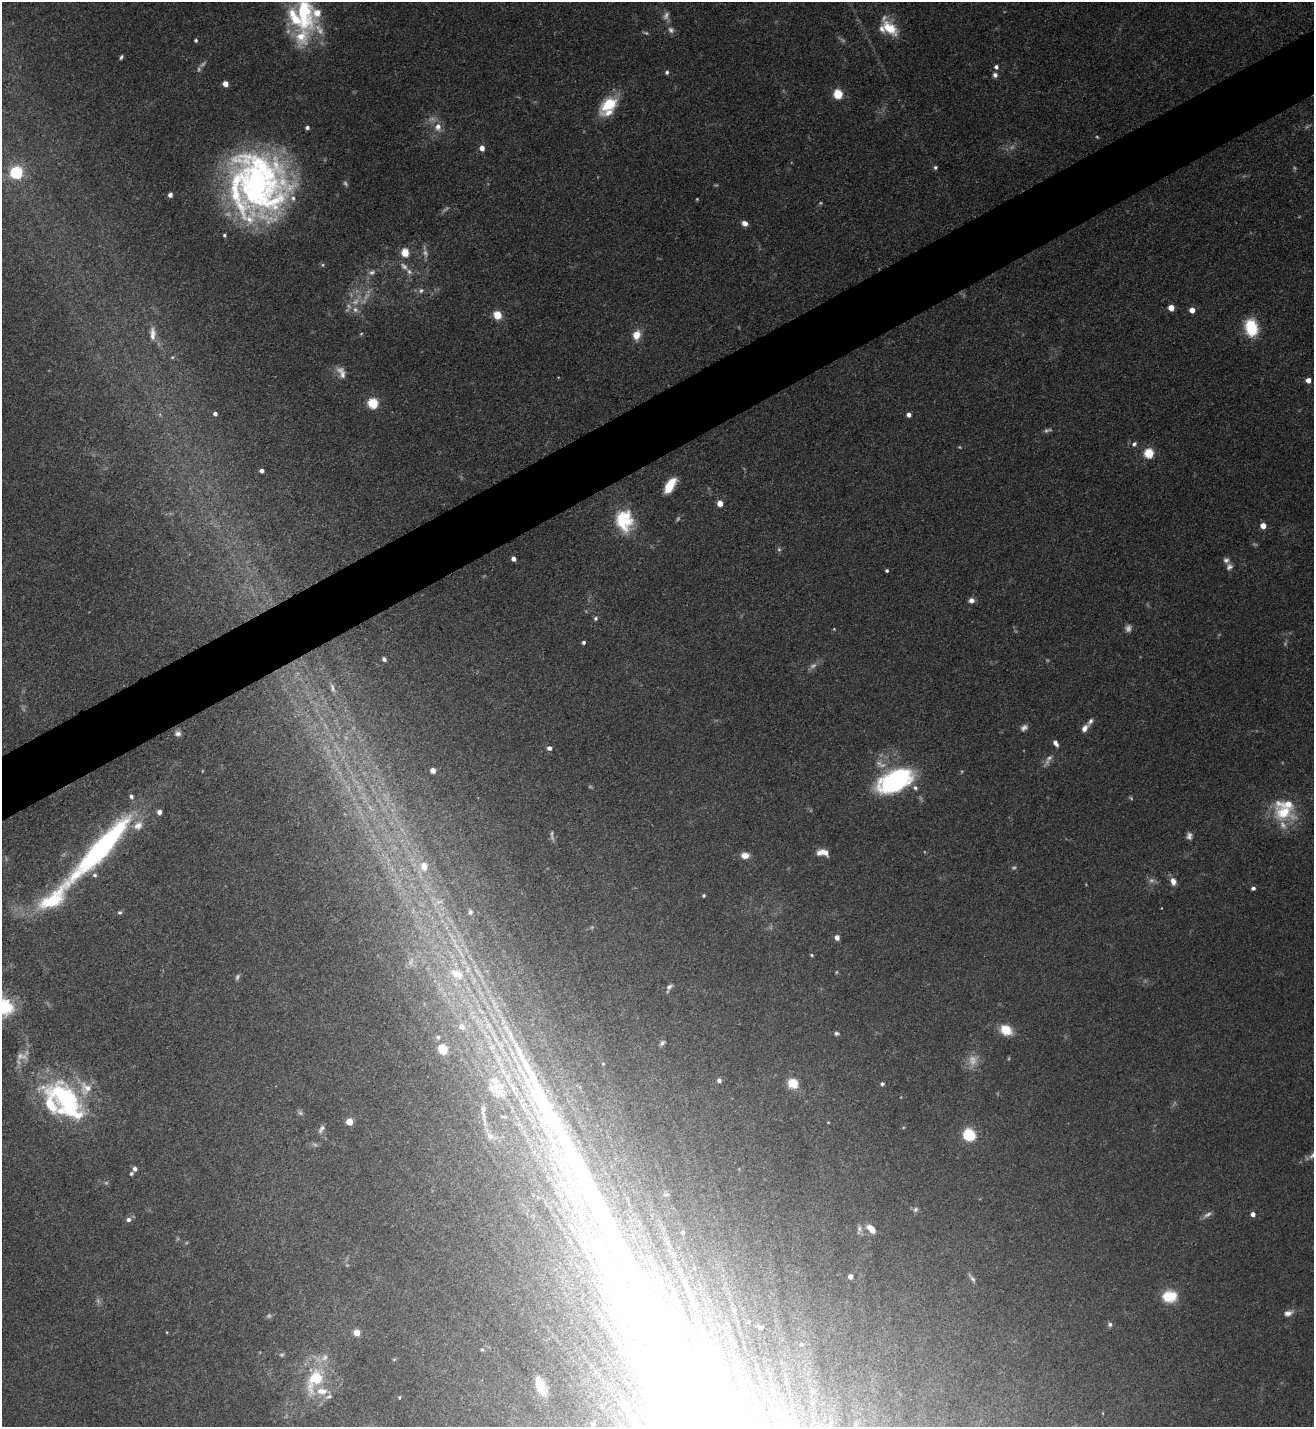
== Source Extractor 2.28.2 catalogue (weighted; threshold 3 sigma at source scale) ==
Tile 10 of 4 x 4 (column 2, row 3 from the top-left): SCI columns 1466-2777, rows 1426-2850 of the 5691 x 5703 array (HDU 1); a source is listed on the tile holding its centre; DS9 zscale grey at full resolution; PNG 1316 x 1429 px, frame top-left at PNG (2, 2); no overlay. Shown black and unused: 4% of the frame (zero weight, under 3 of 5 exposures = <1% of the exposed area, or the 3 px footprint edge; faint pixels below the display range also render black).
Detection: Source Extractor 2.28.2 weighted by HDU 2 'WHT'; one run over the whole footprint, this tile lists its part. Background 0.0769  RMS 0.004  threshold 0.0181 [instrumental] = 3 sigma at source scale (4.5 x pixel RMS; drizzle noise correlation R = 1.50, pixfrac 1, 0.05/0.05 arcsec/px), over >= 5 px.
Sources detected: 189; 43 too faint to see at this stretch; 2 inside a brighter object's white glare — not listed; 21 inside a brighter listed object's ellipse — not listed separately; the other 123 listed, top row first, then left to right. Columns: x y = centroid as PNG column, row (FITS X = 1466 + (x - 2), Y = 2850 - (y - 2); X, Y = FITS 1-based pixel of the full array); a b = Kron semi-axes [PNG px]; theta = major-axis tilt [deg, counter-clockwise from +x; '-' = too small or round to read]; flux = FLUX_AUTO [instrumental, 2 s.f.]
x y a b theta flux
304 13 52 21 -80 34
889 28 23 12 -39 11
196 40 4 4 - 0.72
121 57 5 3 - 0.76
996 67 5 5 - 1.4
667 72 6 5 - 0.88
995 75 6 6 - 1.4
225 84 4 4 - 4.6
838 94 5 5 - 26
609 104 24 13 37 15
307 127 4 4 - 1.3
438 127 11 9 84 3.6
482 148 5 4 - 3.6
935 167 5 5 - 0.85
16 172 6 6 - 70
258 185 61 54 -75 170
170 195 4 4 - 1.9
697 199 3 3 - 0.37
745 223 6 6 - 2.5
224 235 4 4 - 0.71
405 252 5 5 - 13
404 266 13 7 -42 2.2
372 272 10 6 30 1.6
421 290 8 7 - 1.3
1171 308 5 4 - 5.8
355 310 9 8 - 2.2
1192 310 4 4 - 4.1
497 315 9 8 - 5.4
1251 327 20 14 -80 15
153 334 19 7 90 3.4
361 334 5 4 - 0.43
636 335 11 9 77 5.2
172 357 5 4 - 0.49
1308 380 4 4 - 3.1
373 403 5 5 - 34
215 414 4 4 - 1.3
909 414 4 4 - 2.2
1134 444 7 5 46 1.1
1149 453 5 5 - 27
262 471 4 4 - 1.8
670 486 16 7 58 10
720 503 4 4 - 7.1
624 520 28 21 -82 19
1263 526 4 4 - 4.9
779 549 6 5 - 0.79
513 559 4 4 - 2.6
1229 567 9 7 50 1.6
887 570 3 3 - 0.84
971 600 6 6 - 2.1
596 618 6 5 - 0.86
834 629 4 3 - 0.32
583 642 4 3 - 0.94
384 659 5 4 - 1
332 688 15 6 -75 2.3
1084 728 10 6 53 2.5
178 733 8 6 -11 1.5
1056 743 8 5 -59 1.8
549 748 5 4 - 1.7
433 770 4 4 - 4.2
895 781 35 19 26 66
159 812 5 5 - 1.6
1283 812 34 24 -23 19
1189 836 8 6 88 1.7
100 849 101 18 47 91
823 852 13 7 -7 4.4
745 855 8 7 - 3.9
424 866 14 11 -89 5.3
1173 881 9 7 -68 2.9
1253 888 5 4 - 0.94
704 895 4 4 - 0.6
439 902 12 6 5 1.8
120 912 6 5 - 0.75
470 912 7 6 - 1.1
837 937 4 4 - 3
460 953 29 5 -61 5.9
812 955 4 3 - 0.53
457 974 23 14 -26 14
237 977 8 4 74 0.88
669 987 9 6 40 1.4
4 1007 21 17 10 25
462 1027 8 8 - 3.3
1006 1030 14 11 -33 8
836 1033 6 5 - 0.92
438 1037 6 6 - 1.1
662 1043 8 5 46 1
443 1049 5 5 - 26
515 1059 12 5 -64 2.3
603 1063 4 3 - 0.41
719 1080 5 5 - 1.3
793 1083 8 7 - 11
882 1084 6 4 12 0.74
496 1087 33 22 0 21
65 1097 70 24 -50 55
524 1106 18 8 -74 5.2
300 1113 7 5 -44 0.88
483 1114 41 6 -83 5.2
504 1116 11 4 -4 1
349 1121 5 5 - 9
828 1122 5 3 - 0.32
321 1129 12 6 59 1.4
969 1135 14 12 -45 12
1313 1155 13 6 39 1.8
135 1169 5 5 - 1.4
131 1174 5 4 - 0.81
915 1210 8 6 49 1
1253 1214 4 4 - 2.5
129 1220 6 6 - 1.5
871 1229 10 6 -47 4.7
683 1232 4 4 - 0.8
850 1276 4 4 - 2.7
972 1278 15 4 -53 1.4
1170 1296 17 13 4 9.5
1288 1313 12 7 18 2.4
1110 1324 6 6 - 1
357 1332 5 5 - 7.7
802 1344 5 5 - 0.74
482 1349 5 3 - 0.45
394 1359 6 4 1 0.48
314 1380 40 20 65 19
540 1386 22 9 -69 8.1
329 1396 10 5 20 1.2
399 1397 4 4 - 0.47
725 1400 66 12 -64 26
Isophote crosses this tile's border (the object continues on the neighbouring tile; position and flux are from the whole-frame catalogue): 3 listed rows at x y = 304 13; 4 1007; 1313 1155